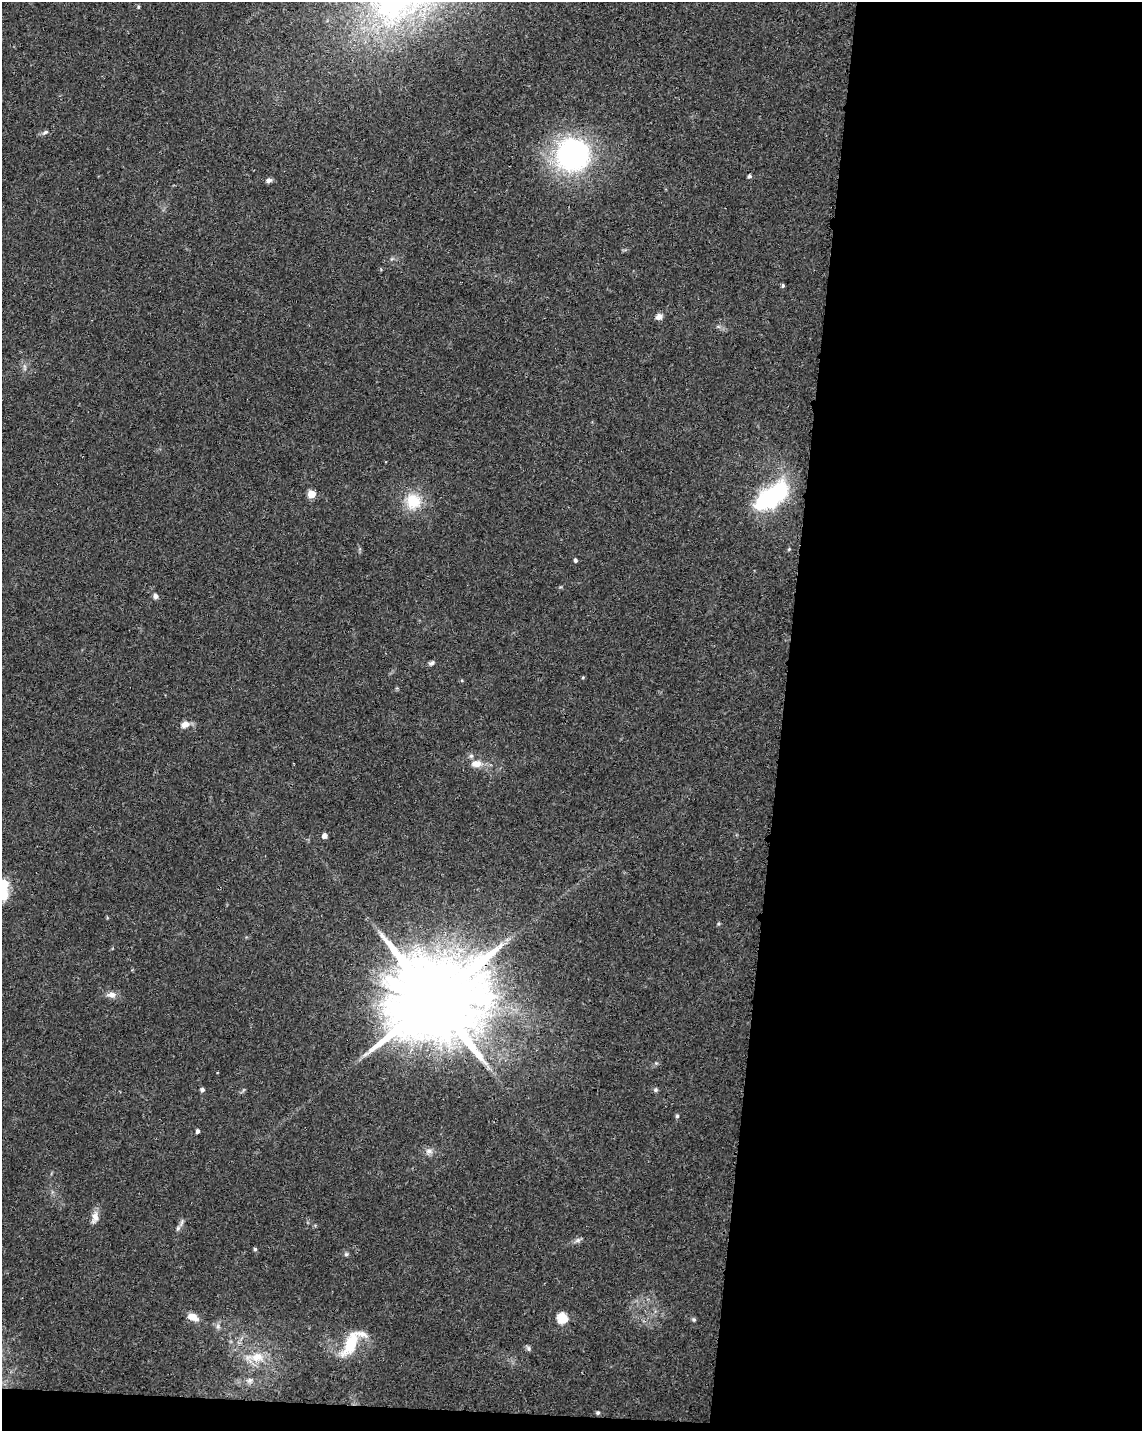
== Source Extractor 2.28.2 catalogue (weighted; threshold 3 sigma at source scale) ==
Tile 12 of 4 x 3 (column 4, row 3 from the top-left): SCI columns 3425-4564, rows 232-1660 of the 4572 x 4802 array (HDU 1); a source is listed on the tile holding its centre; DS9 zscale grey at full resolution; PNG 1144 x 1433 px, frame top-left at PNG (2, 2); no overlay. Shown black and unused: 33% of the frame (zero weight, under 3 of 4 exposures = <1% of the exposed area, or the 3 px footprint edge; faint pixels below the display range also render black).
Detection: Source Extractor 2.28.2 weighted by HDU 2 'WHT'; one run over the whole footprint, this tile lists its part. Background 0.0366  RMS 0.0033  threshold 0.015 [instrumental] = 3 sigma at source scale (4.5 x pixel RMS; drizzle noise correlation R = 1.50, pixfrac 1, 0.0396/0.0396 arcsec/px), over >= 5 px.
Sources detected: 45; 3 inside a brighter listed object's ellipse — not listed separately; the other 42 listed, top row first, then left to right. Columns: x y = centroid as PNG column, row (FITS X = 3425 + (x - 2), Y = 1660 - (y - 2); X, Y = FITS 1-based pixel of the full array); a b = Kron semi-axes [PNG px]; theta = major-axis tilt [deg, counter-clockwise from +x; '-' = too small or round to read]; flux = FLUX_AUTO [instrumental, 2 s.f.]
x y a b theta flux
138 7 5 4 - 0.5
45 132 10 4 33 0.83
573 155 30 30 - 78
749 176 5 4 - 0.77
268 180 8 6 14 1.1
783 286 5 4 - 0.53
659 317 8 7 - 1.7
25 367 10 4 -77 0.81
311 494 5 5 - 8.5
773 495 36 15 37 49
413 501 23 21 -57 10
789 549 5 4 - 0.35
575 560 4 4 - 0.73
155 596 6 6 - 1.2
431 663 8 5 32 0.85
583 677 4 4 - 0.37
462 681 5 3 - 0.34
185 724 10 8 31 2.4
476 764 15 10 2 3.3
324 836 5 4 - 1.9
3 895 17 13 -90 6.8
112 995 12 8 4 2
434 1000 24 23 - 6800
202 1090 4 4 - 0.97
655 1090 6 6 - 0.65
677 1116 5 5 - 0.54
198 1131 4 4 - 1
429 1151 10 8 22 1.6
95 1217 16 9 80 2.6
178 1228 8 6 73 0.95
578 1240 9 6 27 1
255 1249 4 4 - 0.61
346 1254 6 6 - 0.58
193 1317 15 8 -23 3.3
562 1318 6 6 - 18
694 1319 6 5 - 0.52
218 1326 7 6 - 0.97
350 1343 35 13 62 12
529 1348 7 6 - 0.74
257 1357 19 14 8 6.2
249 1380 8 6 45 1.1
598 1413 5 5 - 0.52
Overlapping masked pixels (flux is a lower limit): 1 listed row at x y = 434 1000
Isophote crosses this tile's border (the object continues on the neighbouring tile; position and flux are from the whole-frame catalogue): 1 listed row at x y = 3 895